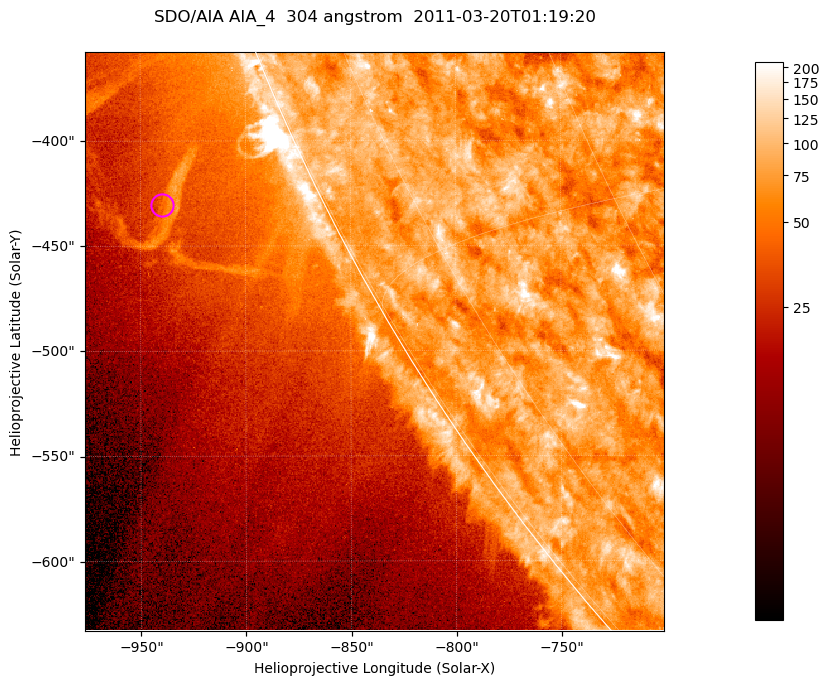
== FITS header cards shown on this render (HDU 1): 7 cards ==
TELESCOP= 'SDO/AIA '           / For AIA: SDO/AIA
INSTRUME= 'AIA_4   '           / For AIA: AIA_ATA1, AIA_ATA2, AIA_ATA3 or AIA_AT
WAVELNTH=                  304 / [angstrom] Wavelength
WAVEUNIT= 'angstrom'           / Wavelength unit: angstrom
DATE-OBS= '2011-03-20T01:19:20.124' / [ISO] Date when observation started; ISO 8
CTYPE1  = 'HPLN-TAN'           / CTYPE1; Typically HPLN
CTYPE2  = 'HPLT-TAN'           / CTYPE2; Typically HPLT

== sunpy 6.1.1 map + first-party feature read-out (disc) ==
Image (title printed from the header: SDO/AIA AIA_4  304 angstrom  2011-03-20T01:19:20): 459 x 459 px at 0.6 arcsec/px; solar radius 964 arcsec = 1606 px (partial field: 1.1% of the solar disc is inside the frame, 44% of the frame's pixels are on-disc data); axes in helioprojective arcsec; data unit not stated in the header (colour bar unlabelled)
Orientation: roll -0.132 deg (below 1 deg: not rotated)
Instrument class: DISC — disc imager (sunpy class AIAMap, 304 A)
Bright regions (active regions / flare kernels): reference = the on-disc median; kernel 5 px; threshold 5 sigma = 106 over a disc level ~75.8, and >= 1.15x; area >= 210 px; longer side >= 6 px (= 3.6 arcsec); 0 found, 0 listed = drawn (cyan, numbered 1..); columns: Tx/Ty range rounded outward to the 2 arcsec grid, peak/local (2 s.f.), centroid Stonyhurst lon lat
Off-limb structures (1.02-1.3 R_sun): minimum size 105 px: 6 found; the strongest spans PA ~115 deg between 1.04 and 1.11 R_sun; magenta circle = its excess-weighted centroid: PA ~115 deg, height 1.07 R_sun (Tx ~-940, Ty ~-430 arcsec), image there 1.7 x the reference